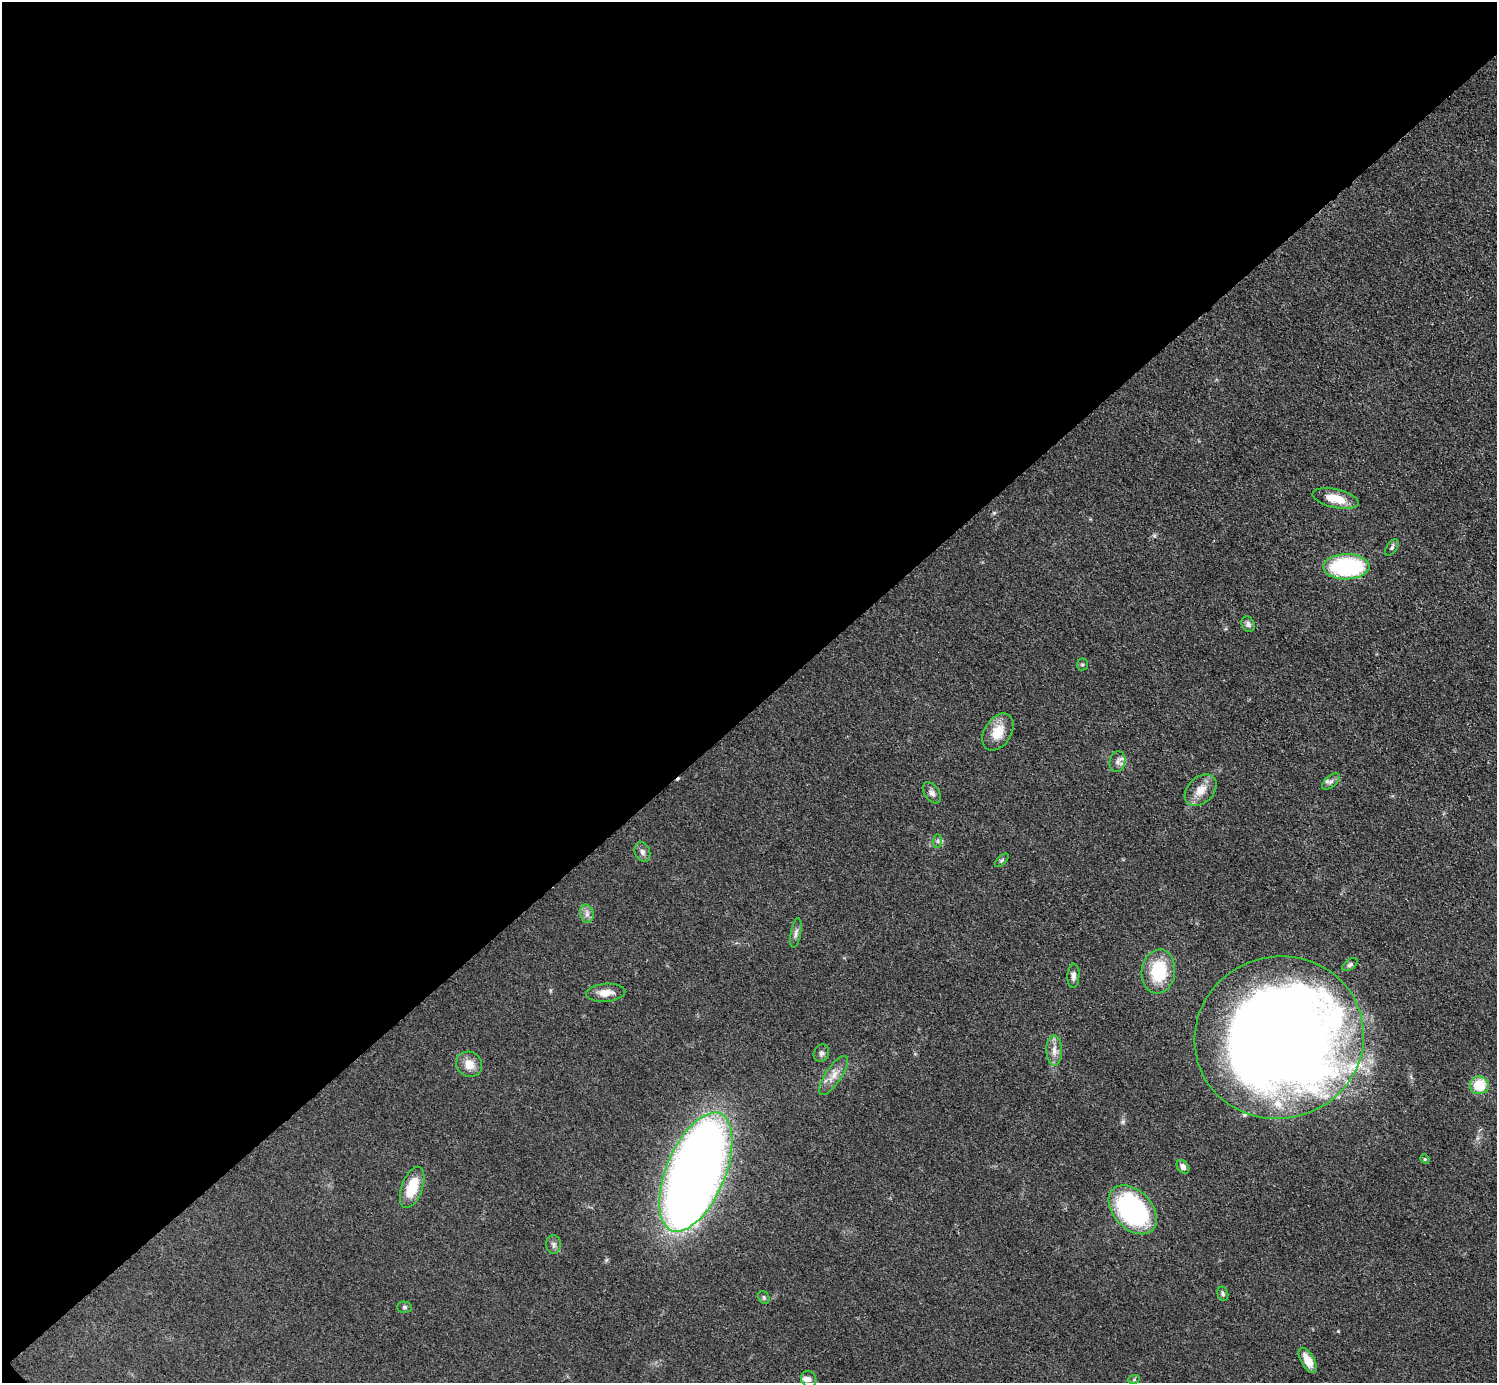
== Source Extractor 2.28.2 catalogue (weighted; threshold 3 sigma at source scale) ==
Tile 5 of 4 x 4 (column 1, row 2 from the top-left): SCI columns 8-1502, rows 3068-4448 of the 5990 x 5989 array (HDU 1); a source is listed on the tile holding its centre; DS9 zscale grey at full resolution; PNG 1499 x 1385 px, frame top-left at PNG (2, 2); each listed source drawn as its Kron ellipse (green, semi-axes under 4 px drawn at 4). Shown black and unused: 51% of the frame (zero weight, under 3 of 5 exposures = <1% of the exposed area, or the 3 px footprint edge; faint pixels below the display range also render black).
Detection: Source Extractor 2.28.2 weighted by HDU 2 'WHT'; one run over the whole footprint, this tile lists its part. Background 0.0499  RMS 0.0053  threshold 0.0237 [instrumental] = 3 sigma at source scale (4.5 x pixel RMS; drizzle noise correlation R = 1.50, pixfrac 1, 0.05/0.05 arcsec/px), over >= 5 px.
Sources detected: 44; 1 inside a brighter object's white glare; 1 cosmic-ray / hot-pixel residue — neither listed nor drawn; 5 inside a brighter listed object's ellipse — not listed separately; the other 37 listed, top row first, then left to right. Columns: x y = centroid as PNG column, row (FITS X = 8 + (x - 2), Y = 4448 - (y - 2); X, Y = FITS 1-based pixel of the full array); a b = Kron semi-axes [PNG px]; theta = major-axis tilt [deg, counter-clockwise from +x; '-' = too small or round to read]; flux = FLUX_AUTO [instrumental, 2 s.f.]
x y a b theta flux
1336 499 23 9 -13 11
1392 547 9 5 53 1.1
1346 567 23 12 1 64
1248 624 8 6 -62 1.7
1082 664 6 5 - 0.9
998 732 20 13 58 11
1118 762 10 8 77 2.3
1331 781 10 5 41 1.7
1201 790 18 13 45 7.3
932 793 12 7 -55 2.3
938 841 7 4 89 1.1
642 852 10 7 -68 2
1002 860 8 4 45 0.94
587 914 9 7 -76 2.4
796 933 15 5 80 2
1350 965 9 5 33 1.2
1158 971 22 16 83 27
1073 976 12 6 87 2.4
606 993 20 9 5 5.7
1279 1038 85 81 17 1100
1054 1050 15 8 -89 4.3
821 1053 9 7 62 1.7
469 1064 13 12 - 6.6
833 1075 23 8 56 5.6
1479 1085 9 9 - 16
1425 1159 5 4 - 0.61
1183 1167 7 5 -51 2.5
696 1172 63 29 67 640
412 1187 21 10 70 16
1133 1210 28 19 -47 95
554 1244 9 7 89 1.8
1223 1294 7 5 -75 1.1
764 1298 7 5 -63 1
405 1307 7 5 -2 1.1
1308 1360 14 6 -59 8.3
809 1379 8 7 - 2.4
1134 1379 6 3 20 0.57